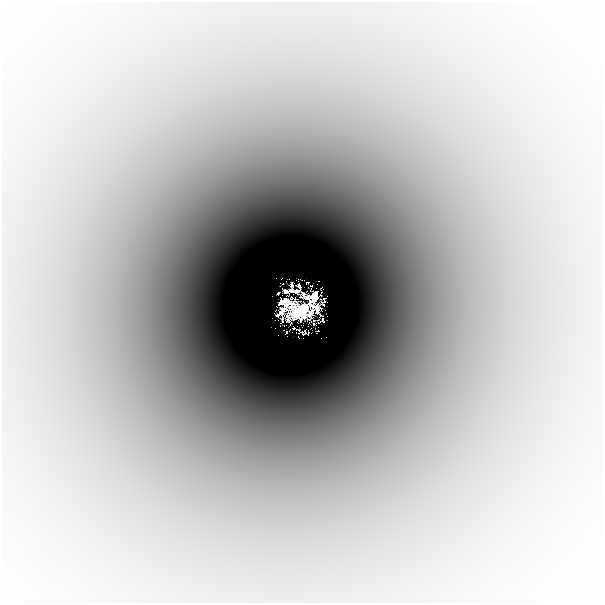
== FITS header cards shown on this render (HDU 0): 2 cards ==
NAXIS1  =                  601
NAXIS2  =                  601

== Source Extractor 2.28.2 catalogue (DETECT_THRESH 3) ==
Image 601 x 601 px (HDU 0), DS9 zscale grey, 1 PNG px = 1 image px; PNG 605 x 605 px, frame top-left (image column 1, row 601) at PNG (2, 2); no overlay
Background -6.76e-04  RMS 1.5e-04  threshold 4.41e-04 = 3 sigma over >= 5 px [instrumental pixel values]
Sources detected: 17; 3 with non-positive FLUX_AUTO (blend fragments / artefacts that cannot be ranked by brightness) are not listed; the other 14 listed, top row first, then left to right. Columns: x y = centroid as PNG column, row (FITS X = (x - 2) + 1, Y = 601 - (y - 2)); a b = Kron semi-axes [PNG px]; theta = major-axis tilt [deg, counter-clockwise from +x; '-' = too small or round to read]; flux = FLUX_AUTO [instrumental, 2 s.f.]
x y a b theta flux
307 282 4 2 - 0.0045
293 290 11 8 -45 0.41
285 291 6 5 - 0.42
278 293 3 2 - 0.064
306 296 12 7 -22 0.34
314 298 11 7 74 1.3
285 302 15 11 45 1.5
292 307 5 5 - 0.58
317 308 22 7 -77 0.37
300 311 30 14 18 6.5
293 328 3 2 - 0.0097
317 331 3 2 - 0.023
286 332 3 2 - 0.053
305 333 6 4 -23 0.018
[3 non-positive-flux detections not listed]